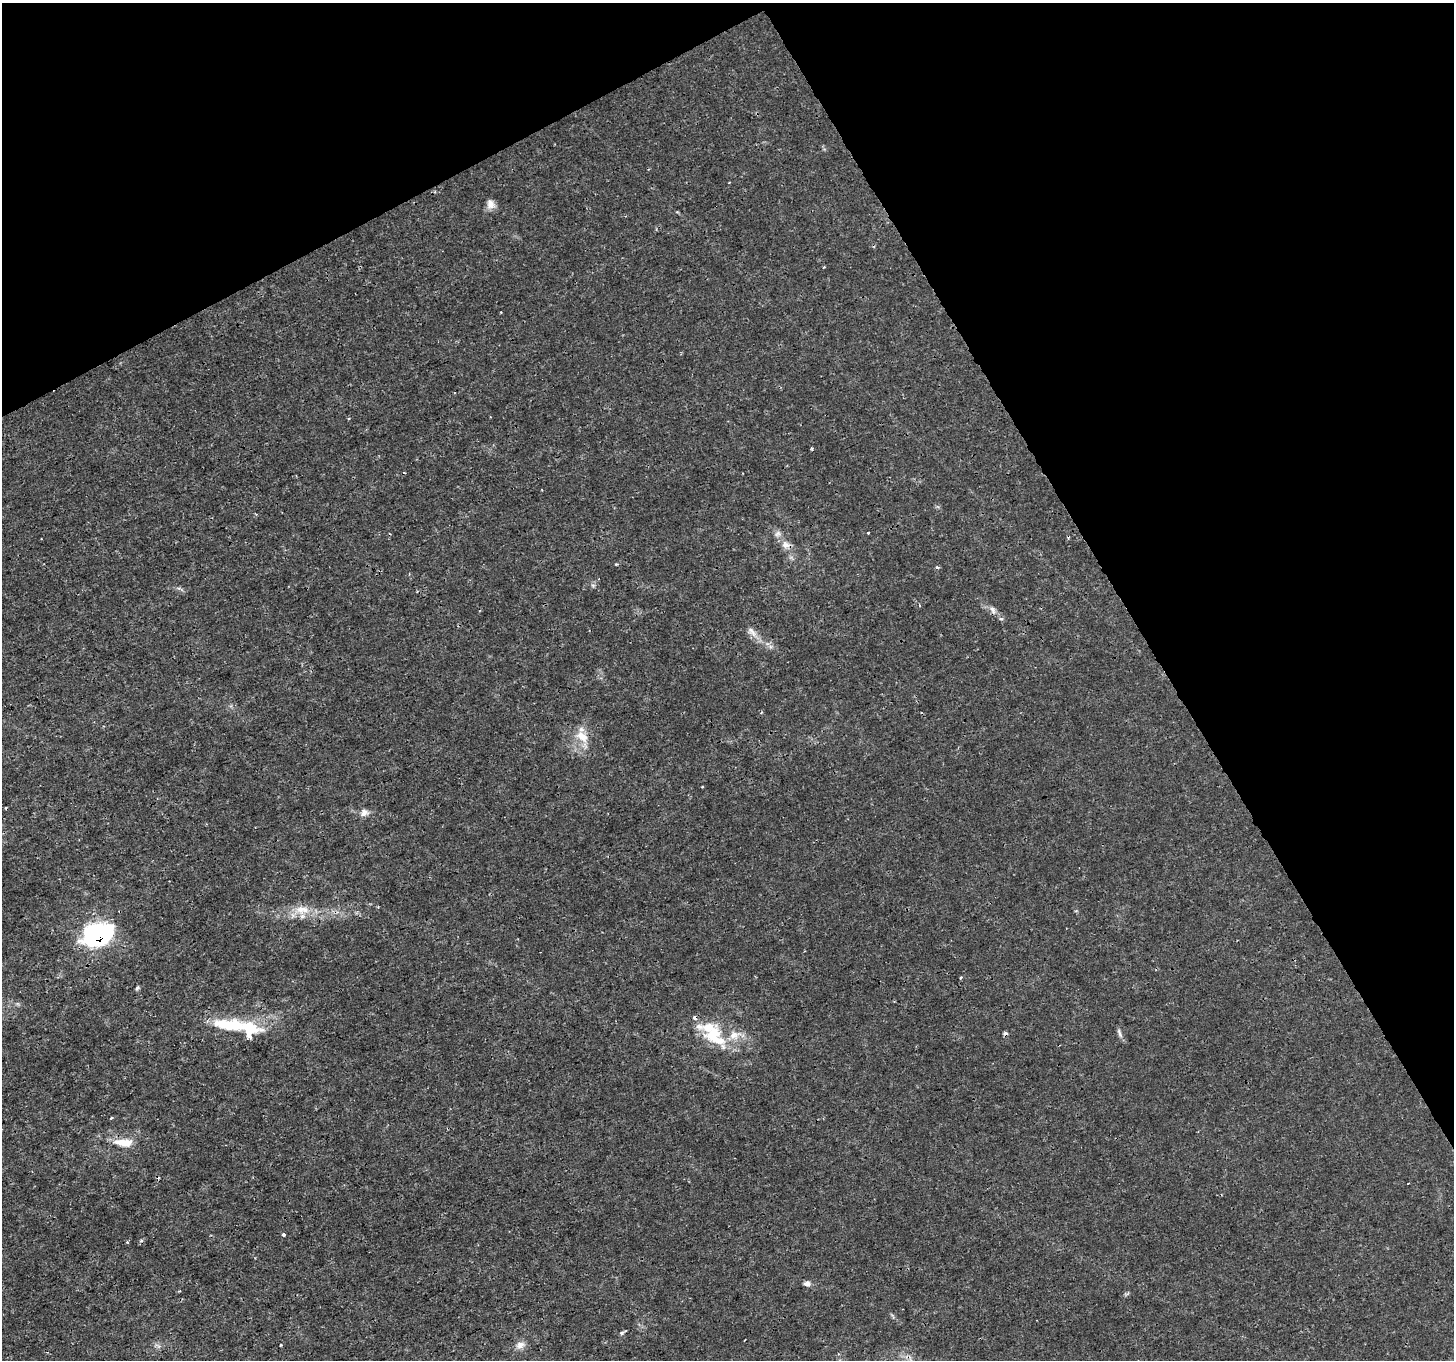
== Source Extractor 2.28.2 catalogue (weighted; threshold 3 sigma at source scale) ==
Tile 3 of 4 x 4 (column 3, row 1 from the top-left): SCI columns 2909-4360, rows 4242-5599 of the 5814 x 5707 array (HDU 1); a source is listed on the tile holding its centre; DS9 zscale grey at full resolution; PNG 1456 x 1362 px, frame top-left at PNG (2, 3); no overlay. Shown black and unused: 28% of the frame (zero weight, under 3 of 4 exposures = <1% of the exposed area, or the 3 px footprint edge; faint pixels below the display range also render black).
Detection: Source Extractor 2.28.2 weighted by HDU 2 'WHT'; one run over the whole footprint, this tile lists its part. Background 0.00183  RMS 7.9e-04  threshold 0.00357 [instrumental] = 3 sigma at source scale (4.5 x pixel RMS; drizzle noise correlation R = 1.50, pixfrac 1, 0.0396/0.0396 arcsec/px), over >= 5 px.
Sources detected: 33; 1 cosmic-ray / hot-pixel residue — not listed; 6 inside a brighter listed object's ellipse — not listed separately; the other 26 listed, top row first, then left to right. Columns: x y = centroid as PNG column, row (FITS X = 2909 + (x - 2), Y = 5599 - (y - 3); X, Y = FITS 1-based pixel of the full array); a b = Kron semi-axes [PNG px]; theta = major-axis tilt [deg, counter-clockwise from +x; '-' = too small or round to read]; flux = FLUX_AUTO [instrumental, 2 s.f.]
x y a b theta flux
490 204 12 10 -78 0.51
812 448 4 3 - 0.092
868 533 3 3 - 0.091
777 534 9 7 43 0.3
786 545 11 9 -11 0.5
616 564 4 3 - 0.08
937 567 5 3 - 0.14
993 609 9 6 -43 0.31
1001 619 5 5 - 0.14
751 632 17 8 -36 0.55
582 736 20 12 -35 1.3
364 812 9 8 - 0.39
302 910 23 11 -1 1.3
97 936 22 15 11 16
137 988 6 4 45 0.13
228 1025 54 14 -5 3.9
709 1027 39 23 -32 3.1
1119 1033 15 4 -68 0.24
111 1118 4 3 - 0.097
121 1142 23 12 -8 1.2
283 1235 3 3 - 0.22
127 1242 4 3 - 0.089
807 1284 8 6 0 0.32
622 1332 6 4 19 0.13
281 1345 4 2 - 0.059
520 1345 11 9 35 0.51
Overlapping masked pixels (flux is a lower limit): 1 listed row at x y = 97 936